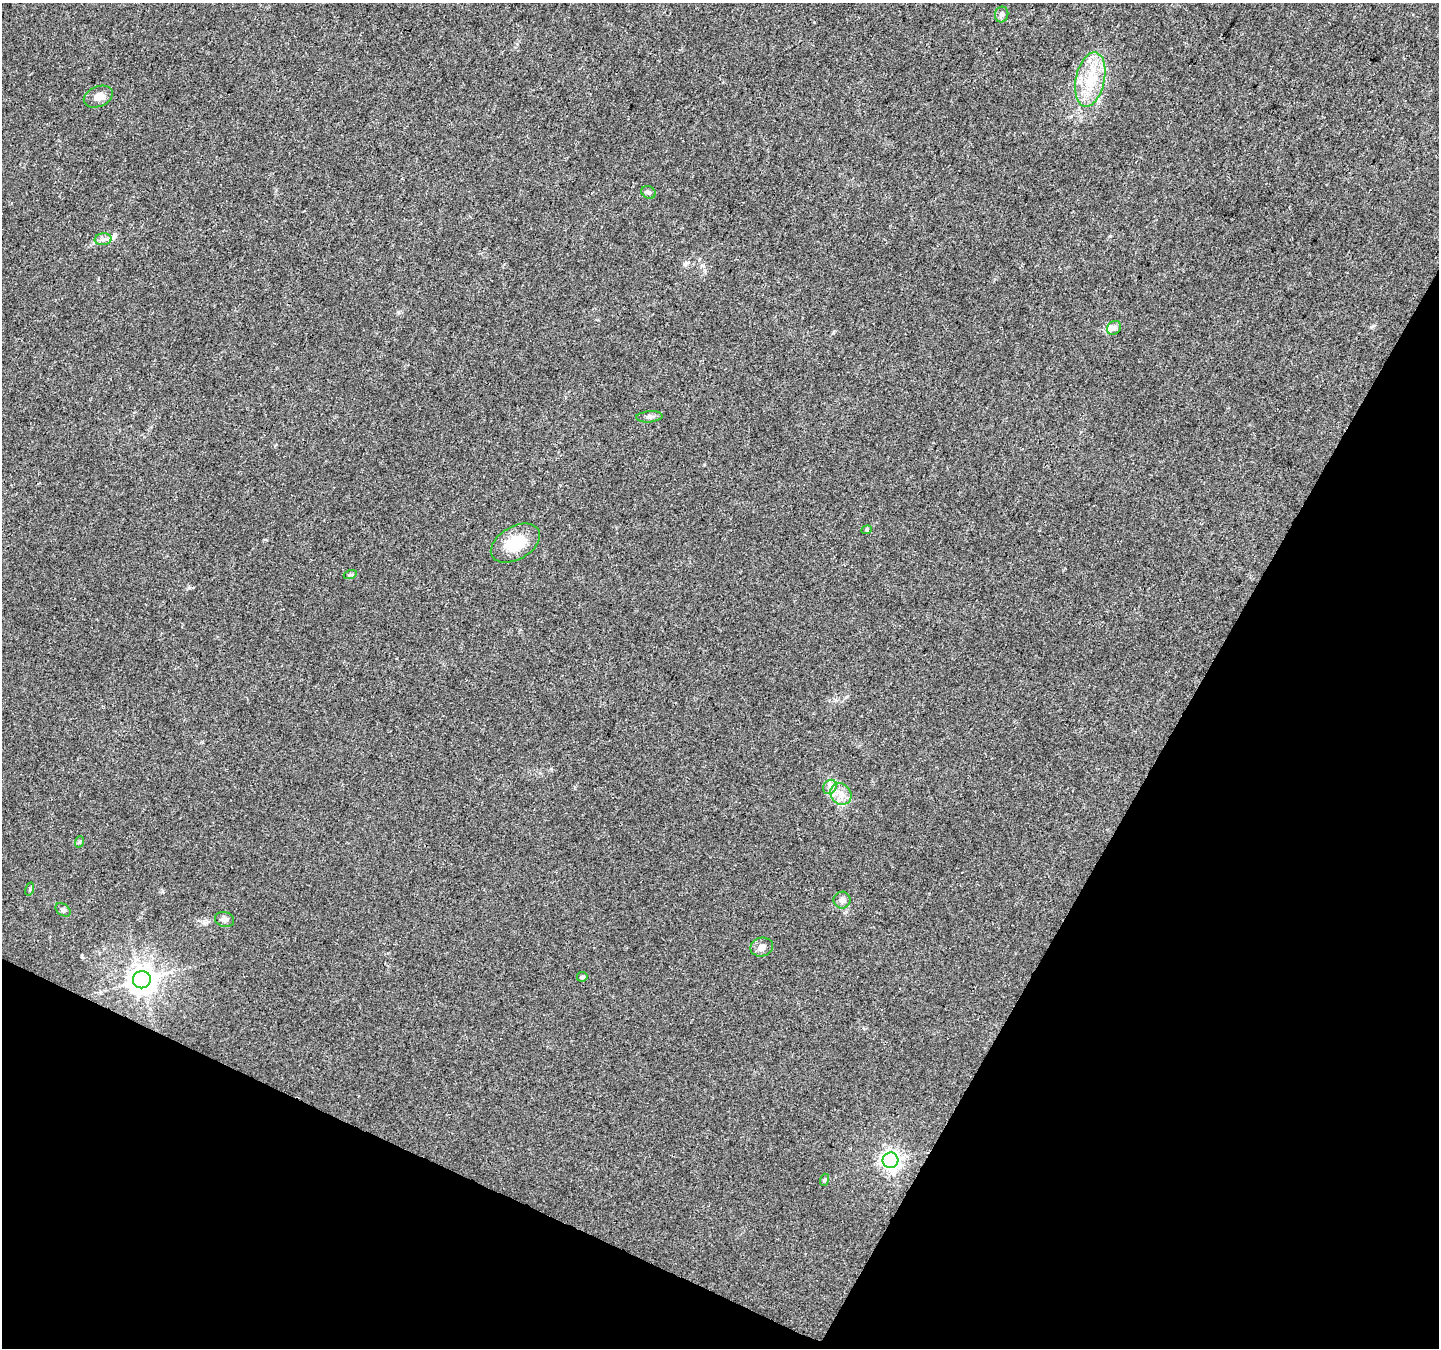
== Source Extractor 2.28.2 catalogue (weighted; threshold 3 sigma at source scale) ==
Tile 15 of 4 x 4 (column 3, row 4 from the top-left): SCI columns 2882-4318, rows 268-1613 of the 5754 x 5853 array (HDU 1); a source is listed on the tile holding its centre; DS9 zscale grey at full resolution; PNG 1441 x 1350 px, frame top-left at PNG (2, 3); each listed source drawn as its Kron ellipse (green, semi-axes under 4 px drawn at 4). Shown black and unused: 26% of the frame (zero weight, under 3 of 4 exposures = <1% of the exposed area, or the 3 px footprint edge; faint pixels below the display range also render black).
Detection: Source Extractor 2.28.2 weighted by HDU 2 'WHT'; one run over the whole footprint, this tile lists its part. Background 0.0217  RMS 0.0038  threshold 0.0172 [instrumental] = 3 sigma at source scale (4.5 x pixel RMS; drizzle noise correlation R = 1.50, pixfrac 1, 0.0396/0.0396 arcsec/px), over >= 5 px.
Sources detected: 22; all 22 listed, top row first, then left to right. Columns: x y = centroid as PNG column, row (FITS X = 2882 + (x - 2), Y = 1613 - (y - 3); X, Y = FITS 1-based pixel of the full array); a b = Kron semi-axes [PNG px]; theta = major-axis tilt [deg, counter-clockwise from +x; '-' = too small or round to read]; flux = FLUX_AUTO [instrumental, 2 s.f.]
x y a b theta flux
1002 15 8 6 76 1.2
1090 80 27 14 78 12
98 97 15 10 23 3.2
648 192 7 6 - 0.9
103 239 8 6 7 1.4
1114 328 7 6 - 1.2
649 417 13 5 4 1.3
867 530 5 4 - 0.47
515 543 27 16 30 12
350 575 6 4 18 0.58
830 787 7 6 - 1.4
841 794 11 10 - 3.3
79 842 6 3 71 0.48
30 889 7 4 73 0.59
842 900 8 8 - 1.6
63 910 8 5 -37 0.92
225 919 10 7 -18 1.4
762 947 11 9 13 2.1
582 977 5 5 - 0.56
142 980 9 8 - 510
891 1160 8 7 - 200
824 1180 6 4 72 0.5